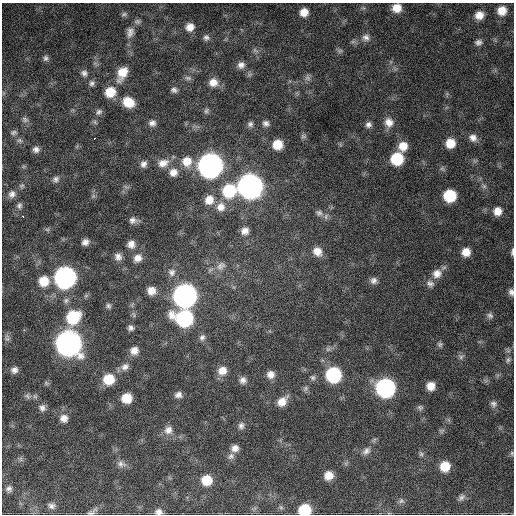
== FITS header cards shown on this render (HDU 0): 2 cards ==
NAXIS1  =                  512 / Axis length
NAXIS2  =                  512 / Axis length

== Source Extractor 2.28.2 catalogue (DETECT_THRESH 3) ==
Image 512 x 512 px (HDU 0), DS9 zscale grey, 1 PNG px = 1 image px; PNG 516 x 516 px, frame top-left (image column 1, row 512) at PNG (2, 3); no overlay
Background 854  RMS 25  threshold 74.2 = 3 sigma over >= 5 px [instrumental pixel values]
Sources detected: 135; all 135 listed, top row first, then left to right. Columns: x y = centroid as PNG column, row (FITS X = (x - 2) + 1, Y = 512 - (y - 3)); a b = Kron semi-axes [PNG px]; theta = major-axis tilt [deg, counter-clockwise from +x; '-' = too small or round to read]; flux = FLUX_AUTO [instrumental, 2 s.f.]
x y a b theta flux
397 8 8 7 - 2.0e+04
502 10 9 8 - 1.9e+04
304 12 8 8 - 1.7e+04
124 14 9 5 11 4.2e+03
479 15 8 8 - 1.6e+04
137 21 9 7 15 5.1e+03
190 27 9 9 - 1.4e+04
130 32 15 10 76 1.2e+04
206 37 8 8 - 5.5e+03
366 38 10 9 - 8.8e+03
478 42 8 7 - 5.8e+03
340 51 7 6 - 3.8e+03
46 58 8 7 - 4.7e+03
241 65 9 9 - 8.8e+03
84 73 9 8 - 6.3e+03
122 73 17 10 65 2.9e+04
250 74 7 4 19 3.2e+03
188 78 10 6 -15 4.3e+03
307 78 9 6 -40 5.6e+03
213 82 10 10 - 1.5e+04
92 83 8 7 - 5.1e+03
174 90 8 6 -21 5.4e+03
110 92 10 9 - 3.3e+04
128 102 11 9 -29 3.2e+04
206 111 8 6 59 3.8e+03
99 112 9 7 39 4.8e+03
25 120 9 6 -48 4.7e+03
95 122 7 4 -72 2.7e+03
389 122 12 11 - 1.6e+04
152 123 9 8 - 7.2e+03
266 123 8 7 - 6.5e+03
250 124 8 7 - 5.2e+03
368 125 8 7 - 6.4e+03
14 133 8 5 18 3.7e+03
303 136 9 5 -18 3.4e+03
95 138 3 2 - 2.7e+03
473 138 10 9 - 1.0e+04
19 140 7 6 - 3.8e+03
450 143 9 8 - 2.6e+04
277 144 9 9 - 3.0e+04
403 146 10 9 - 2.2e+04
36 149 7 7 - 6.6e+03
397 159 9 9 - 7.6e+04
187 161 14 13 - 2.6e+04
163 163 16 11 18 1.8e+04
143 164 8 7 - 7.4e+03
210 166 11 11 - 1.5e+06
173 172 11 11 - 1.4e+04
56 179 8 7 - 5.6e+03
22 186 7 6 - 3.6e+03
250 186 11 11 - 1.6e+06
484 186 7 6 - 3.9e+03
229 191 13 12 - 8.7e+04
12 194 10 9 - 8.7e+03
450 196 9 9 - 7.5e+04
209 200 12 11 - 2.1e+04
19 205 9 7 79 5.2e+03
221 207 12 12 - 1.7e+04
497 211 9 9 - 1.6e+04
319 213 10 8 -24 7.0e+03
23 217 3 2 - 1.2e+04
133 220 10 8 8 7.4e+03
47 229 7 4 -18 2.7e+03
245 231 9 8 - 1.1e+04
85 242 7 7 - 8.4e+03
131 244 9 8 - 1.1e+04
317 251 11 9 -50 1.6e+04
466 252 8 8 - 1.8e+04
512 252 9 3 85 4.1e+03
118 257 10 8 -53 8.9e+03
138 258 10 9 - 1.2e+04
221 266 14 9 34 1.2e+04
172 272 10 10 - 8.5e+03
437 274 12 11 - 1.5e+04
65 277 11 11 - 8.3e+05
374 280 8 8 - 7.0e+03
44 281 10 10 - 3.2e+04
430 284 11 9 -15 7.8e+03
151 291 8 8 - 1.6e+04
511 292 9 6 -79 6.3e+03
185 296 11 11 - 1.3e+06
66 300 8 6 58 4.9e+03
108 306 7 6 - 3.9e+03
490 316 9 8 - 5.4e+03
73 317 13 11 46 8.2e+04
184 318 13 10 -14 2.4e+05
131 328 6 6 - 5.1e+03
202 337 8 7 - 5.5e+03
7 338 10 6 -76 5.1e+03
68 343 12 11 - 1.9e+06
440 344 7 7 - 3.8e+03
134 350 9 8 - 1.3e+04
461 357 7 6 - 4.3e+03
508 360 9 5 70 4.3e+03
125 367 11 8 27 8.8e+03
14 370 8 7 - 7.7e+03
222 371 11 9 38 1.7e+04
270 374 9 9 - 1.2e+04
333 375 10 10 - 1.7e+05
313 377 8 7 - 4.5e+03
109 379 10 10 - 4.1e+04
243 380 9 8 - 7.6e+03
46 383 7 4 -46 2.7e+03
431 386 8 8 - 1.7e+04
305 388 8 6 48 4.1e+03
385 388 11 11 - 4.7e+05
178 395 8 7 - 7.5e+03
28 396 9 7 -56 5.1e+03
127 398 8 8 - 3.1e+04
282 401 12 8 45 1.8e+04
493 404 9 8 - 6.0e+03
42 408 10 8 -54 7.4e+03
420 408 8 7 - 4.2e+03
64 418 10 9 - 1.2e+04
241 426 9 8 - 6.4e+03
168 430 11 11 - 1.2e+04
442 431 7 6 - 3.5e+03
235 448 8 8 - 1.0e+04
366 451 13 8 42 9.4e+03
512 453 7 4 -83 2.6e+03
421 454 6 6 - 3.7e+03
231 456 10 8 43 6.6e+03
21 459 7 4 -90 3.2e+03
121 464 13 8 -15 7.9e+03
445 466 9 9 - 3.1e+04
329 475 9 9 - 1.9e+04
207 480 10 9 - 3.4e+04
9 489 7 7 - 5.4e+03
461 497 10 7 40 6.1e+03
401 501 7 7 - 4.4e+03
51 506 9 8 - 6.6e+03
281 507 7 5 -45 3.5e+03
305 510 10 8 8 6.5e+04
92 512 16 6 31 6.4e+03
158 512 9 7 -2 8.1e+03
At the frame edge (FLAGS 8, measured only in part): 5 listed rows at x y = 512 252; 511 292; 305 510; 92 512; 158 512